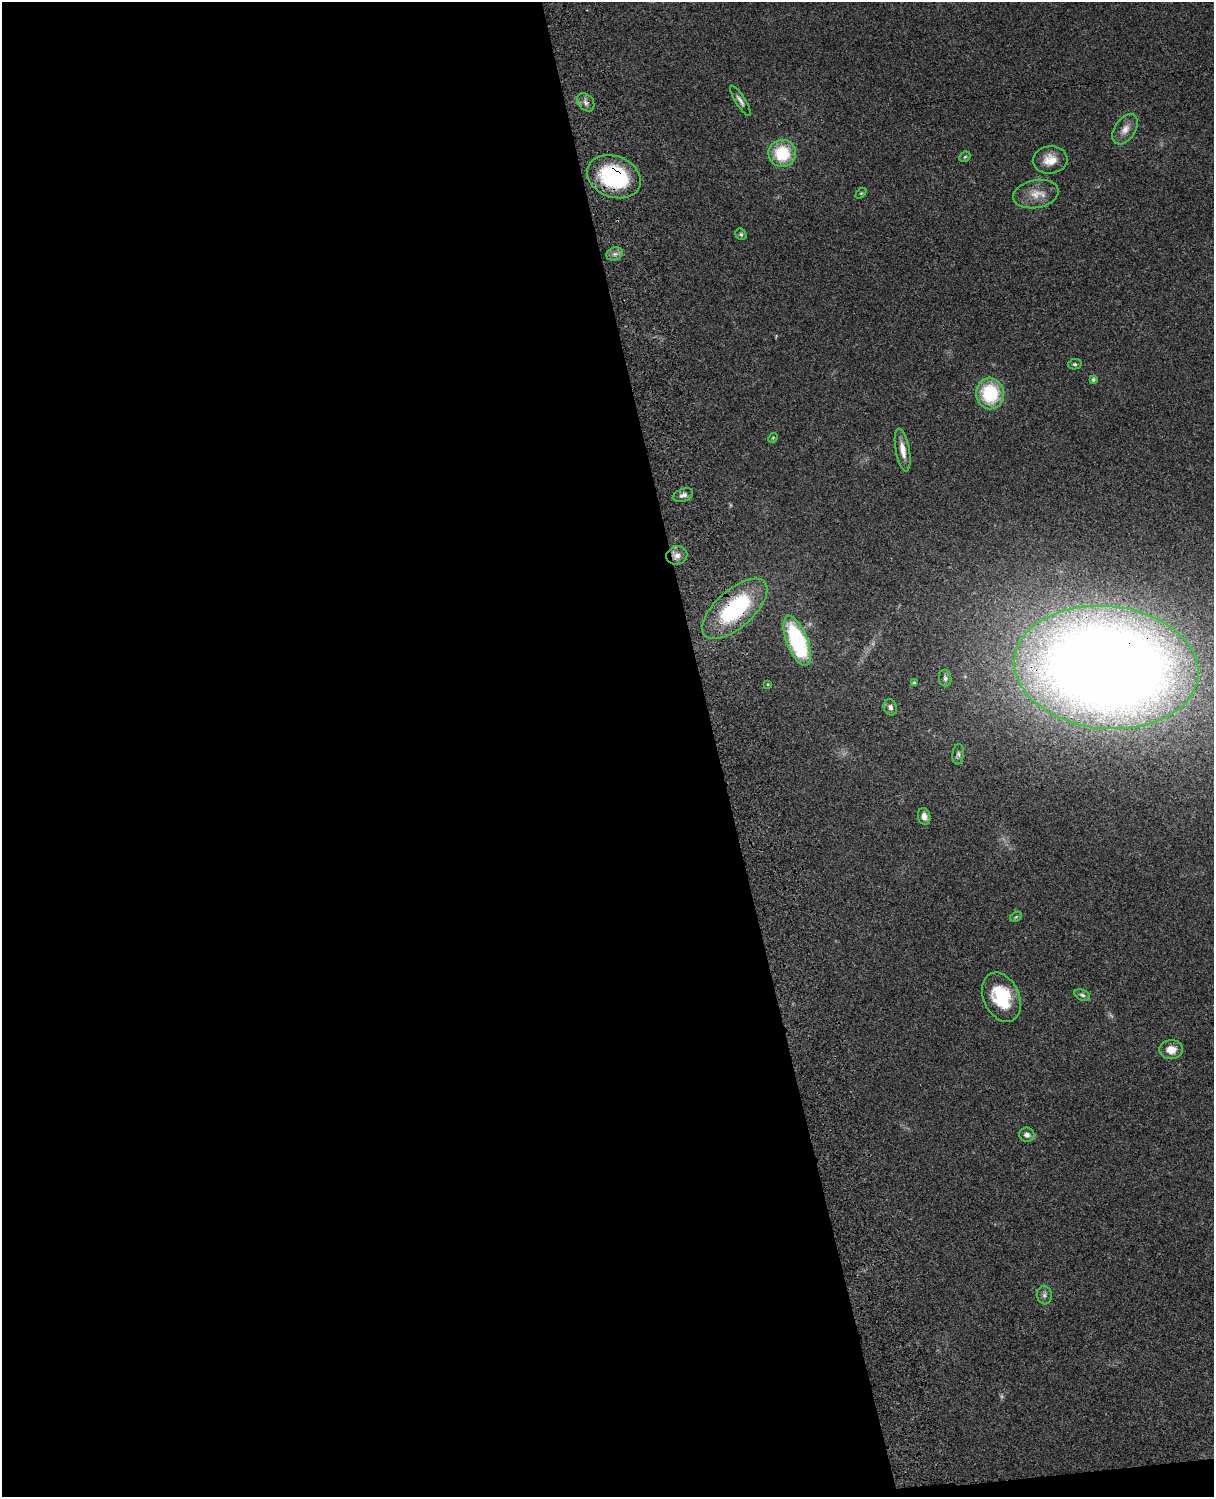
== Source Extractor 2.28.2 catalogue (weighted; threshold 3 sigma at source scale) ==
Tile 9 of 4 x 3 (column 1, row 3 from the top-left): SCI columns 121-1332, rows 277-1771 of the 5085 x 4925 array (HDU 1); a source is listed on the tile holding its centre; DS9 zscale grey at full resolution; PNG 1216 x 1499 px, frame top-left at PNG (2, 2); each listed source drawn as its Kron ellipse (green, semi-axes under 4 px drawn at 4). Shown black and unused: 60% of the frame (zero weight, under 3 of 4 exposures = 6% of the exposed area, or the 3 px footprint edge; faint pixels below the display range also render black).
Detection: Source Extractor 2.28.2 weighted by HDU 2 'WHT'; one run over the whole footprint, this tile lists its part. Background 0.0895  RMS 0.0062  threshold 0.0278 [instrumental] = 3 sigma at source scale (4.5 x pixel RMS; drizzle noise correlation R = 1.50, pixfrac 1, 0.05/0.05 arcsec/px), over >= 5 px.
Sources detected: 36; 3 too faint to see at this stretch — neither listed nor drawn; the other 33 listed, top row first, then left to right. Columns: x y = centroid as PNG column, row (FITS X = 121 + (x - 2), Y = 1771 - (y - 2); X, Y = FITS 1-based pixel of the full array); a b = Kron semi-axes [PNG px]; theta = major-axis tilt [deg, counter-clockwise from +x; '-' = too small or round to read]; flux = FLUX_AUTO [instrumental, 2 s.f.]
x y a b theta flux
740 101 18 5 -58 2.6
586 102 10 7 -50 2.7
1125 129 17 10 55 5.5
782 153 14 13 - 26
965 157 6 4 43 0.87
1050 160 17 13 6 8.8
614 177 28 20 -21 62
861 193 6 4 44 0.74
1036 194 23 14 11 9.4
741 234 6 5 - 1.1
615 254 8 6 20 2.3
1075 364 7 5 11 1.1
1093 379 4 4 - 1.3
990 393 16 14 -84 35
773 438 5 4 - 0.63
903 450 22 7 -80 6.2
683 495 10 6 21 2.6
677 555 10 9 - 3.8
735 609 40 19 41 65
797 641 26 10 -69 69
1106 667 92 61 -6 1300
945 678 8 6 -83 1.8
914 683 4 4 - 0.82
768 684 4 3 - 0.56
890 707 8 6 -70 2.3
958 754 10 5 83 1.7
924 816 8 6 -77 3.2
1016 917 6 4 30 0.82
1082 995 8 5 -23 1.6
1001 997 26 17 -65 30
1171 1050 12 9 4 6.8
1027 1135 7 7 - 2.7
1044 1295 9 7 -83 2.2
Overlapping masked pixels (flux is a lower limit): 4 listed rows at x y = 586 102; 614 177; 735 609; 1106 667